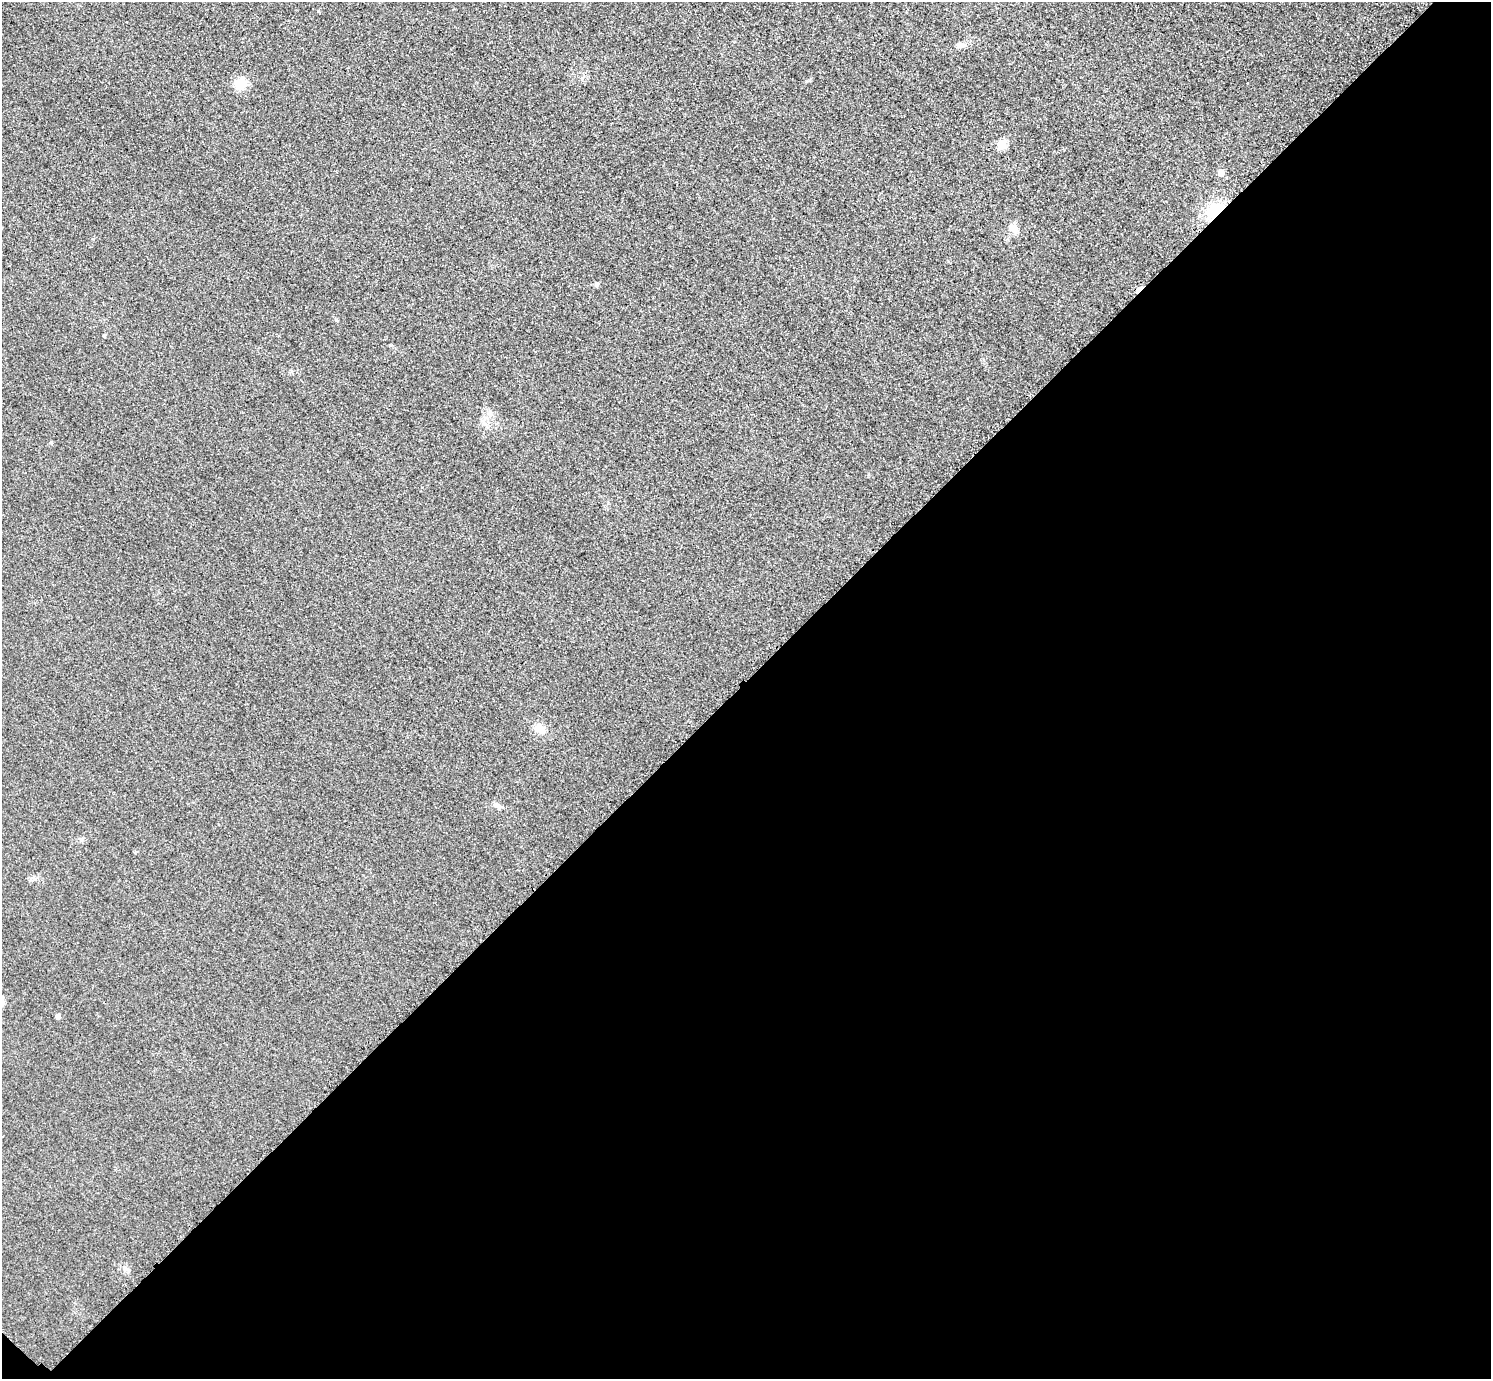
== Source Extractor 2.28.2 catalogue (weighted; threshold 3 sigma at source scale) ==
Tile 15 of 4 x 4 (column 3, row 4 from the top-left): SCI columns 3010-4498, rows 184-1560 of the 6017 x 6017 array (HDU 1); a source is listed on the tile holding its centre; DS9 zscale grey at full resolution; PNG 1493 x 1381 px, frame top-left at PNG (2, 2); no overlay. Shown black and unused: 51% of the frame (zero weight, under 3 of 4 exposures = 3% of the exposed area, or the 3 px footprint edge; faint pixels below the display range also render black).
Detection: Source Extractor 2.28.2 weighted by HDU 2 'WHT'; one run over the whole footprint, this tile lists its part. Background 0.0847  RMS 0.019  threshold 0.0851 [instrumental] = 3 sigma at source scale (4.5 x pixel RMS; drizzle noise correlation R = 1.50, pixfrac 1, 0.05/0.05 arcsec/px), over >= 5 px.
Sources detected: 13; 1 cosmic-ray / hot-pixel residue — not listed; the other 12 listed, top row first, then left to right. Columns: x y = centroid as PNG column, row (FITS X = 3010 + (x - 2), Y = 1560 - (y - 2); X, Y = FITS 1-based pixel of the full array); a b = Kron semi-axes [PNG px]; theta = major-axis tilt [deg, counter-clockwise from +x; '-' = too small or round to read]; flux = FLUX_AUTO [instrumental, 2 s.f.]
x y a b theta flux
960 45 10 7 15 8.1
240 84 13 12 - 31
1001 144 6 5 - 69
1220 173 5 5 - 16
1216 211 15 9 41 74
1013 228 12 9 -52 16
596 284 6 4 -47 2.9
104 336 5 3 - 2.4
539 729 17 10 -23 18
499 806 12 4 -50 5.2
81 839 8 6 -15 4.5
57 1016 4 4 - 6.7
Overlapping masked pixels (flux is a lower limit): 1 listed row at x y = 1216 211
Unlisted compact peaks at least as high as the median listed source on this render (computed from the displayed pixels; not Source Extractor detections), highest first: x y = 336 320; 51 442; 390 345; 806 81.